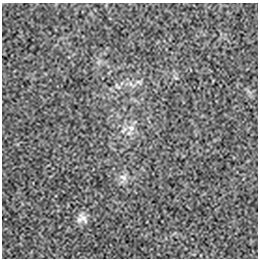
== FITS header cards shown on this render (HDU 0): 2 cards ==
NAXIS1  =                  256 / length of data axis 1
NAXIS2  =                  256 / length of data axis 2

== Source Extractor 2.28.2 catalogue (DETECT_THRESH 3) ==
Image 256 x 256 px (HDU 0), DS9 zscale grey, 1 PNG px = 1 image px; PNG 260 x 260 px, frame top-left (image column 1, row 256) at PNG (2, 3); no overlay
Background 3.69e-04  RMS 0.0024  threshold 0.0071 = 3 sigma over >= 5 px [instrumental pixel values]
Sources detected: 7; all 7 listed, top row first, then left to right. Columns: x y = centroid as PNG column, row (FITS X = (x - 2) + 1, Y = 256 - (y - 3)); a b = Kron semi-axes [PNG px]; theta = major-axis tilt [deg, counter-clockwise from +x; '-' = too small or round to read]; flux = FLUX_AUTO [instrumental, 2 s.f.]
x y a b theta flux
138 82 9 4 -21 0.35
131 84 7 4 -70 0.32
117 86 11 4 -47 0.28
131 128 10 8 -17 0.96
124 130 12 5 54 0.6
123 177 12 8 -26 0.95
83 218 19 7 -54 0.93